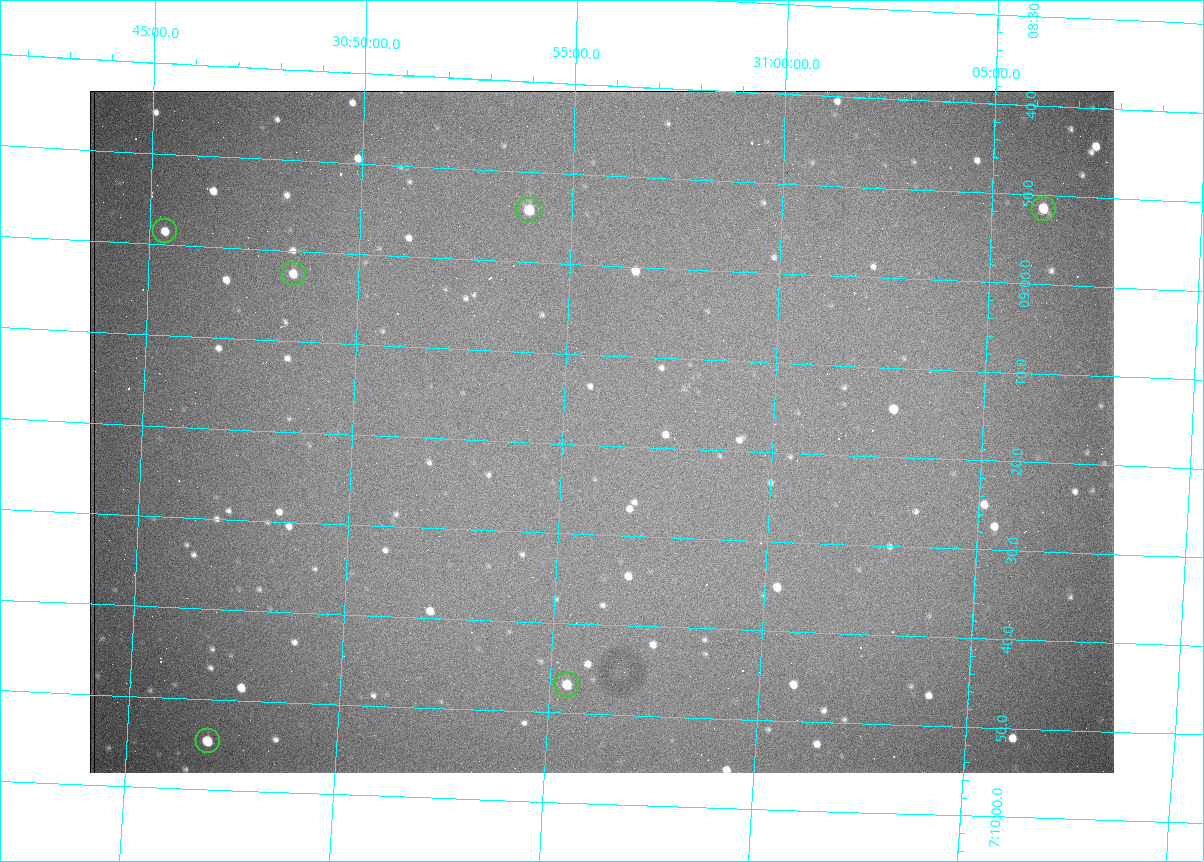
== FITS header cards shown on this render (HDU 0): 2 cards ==
NAXIS1  =                 1024 /fastest changing axis
NAXIS2  =                  682 /next to fastest changing axis

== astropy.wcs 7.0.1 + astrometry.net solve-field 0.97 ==
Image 1024 x 682 px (HDU 0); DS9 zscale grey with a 90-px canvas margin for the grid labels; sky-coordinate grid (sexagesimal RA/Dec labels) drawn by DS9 from the SOLVED WCS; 6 Tycho-2 reference stars matched to detected sources circled (green)
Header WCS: RA---TAN/DEC--TAN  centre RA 07:09:19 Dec +30:56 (107.33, +30.93 deg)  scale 1.43 arcsec/px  FOV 24.4' x 16.3'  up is -93 deg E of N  parity flipped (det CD > 0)
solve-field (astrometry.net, Tycho-2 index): VERIFIED the header's WCS against the Tycho-2 star catalogue (6 matches, 0 conflicts) and refined it, rather than solving blind
Solved WCS: RA---TAN-SIP/DEC--TAN-SIP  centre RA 07:09:18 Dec +30:56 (107.33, +30.93 deg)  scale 1.43 arcsec/px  FOV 24.4' x 16.3'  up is -93 deg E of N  parity flipped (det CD > 0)
The solver's refit moves the header's centre by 3.4 arcsec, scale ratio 0.9999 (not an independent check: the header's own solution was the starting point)
Tycho-2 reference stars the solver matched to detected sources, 6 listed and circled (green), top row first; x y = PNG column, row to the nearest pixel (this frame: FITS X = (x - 90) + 1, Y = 682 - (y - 91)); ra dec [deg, ICRS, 3 dp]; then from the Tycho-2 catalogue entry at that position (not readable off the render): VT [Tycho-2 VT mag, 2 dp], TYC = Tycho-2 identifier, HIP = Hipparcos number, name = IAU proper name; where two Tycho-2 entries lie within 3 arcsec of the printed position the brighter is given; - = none
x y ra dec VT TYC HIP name
1044 209 107.215 +31.104 11.64 2438-821-1 - -
529 210 107.226 +30.900 10.76 2438-883-1 - -
165 231 107.244 +30.756 12.13 2438-718-1 - -
294 274 107.261 +30.807 12.26 2438-856-1 - -
567 685 107.445 +30.924 11.38 2438-1056-1 - -
208 741 107.478 +30.782 11.68 2438-545-1 - -